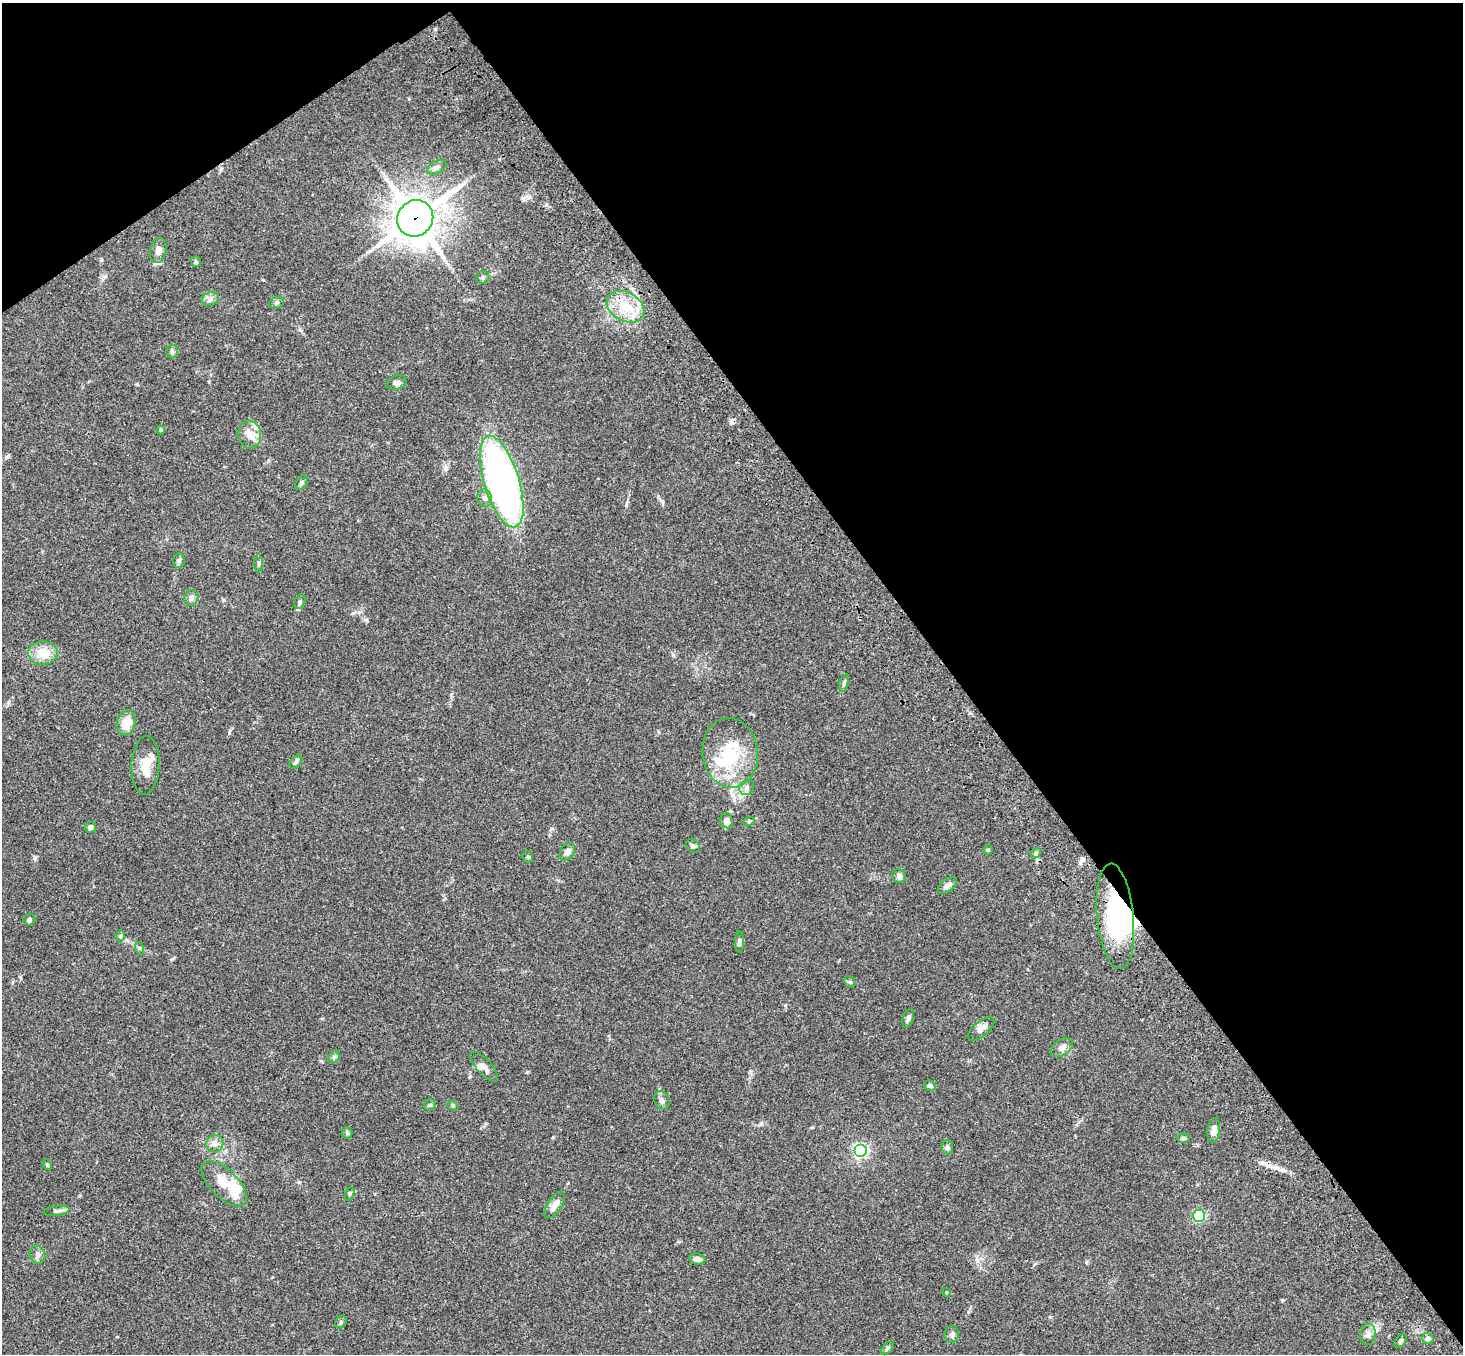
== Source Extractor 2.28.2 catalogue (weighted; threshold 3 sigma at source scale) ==
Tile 3 of 4 x 4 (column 3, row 1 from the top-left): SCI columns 3031-4491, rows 4429-5780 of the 6059 x 6016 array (HDU 1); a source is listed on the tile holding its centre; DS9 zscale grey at full resolution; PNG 1465 x 1356 px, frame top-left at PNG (2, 3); each listed source drawn as its Kron ellipse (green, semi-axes under 4 px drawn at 4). Shown black and unused: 38% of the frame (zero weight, under 3 of 4 exposures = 6% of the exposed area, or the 3 px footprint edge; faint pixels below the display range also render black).
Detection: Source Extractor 2.28.2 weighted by HDU 2 'WHT'; one run over the whole footprint, this tile lists its part. Background 0.0606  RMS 0.0057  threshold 0.0254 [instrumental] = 3 sigma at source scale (4.5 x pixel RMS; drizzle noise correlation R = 1.50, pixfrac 1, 0.05/0.05 arcsec/px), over >= 5 px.
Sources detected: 81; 5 inside a brighter object's white glare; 1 cosmic-ray / hot-pixel residue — neither listed nor drawn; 3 inside a brighter listed object's ellipse — not listed separately; the other 72 listed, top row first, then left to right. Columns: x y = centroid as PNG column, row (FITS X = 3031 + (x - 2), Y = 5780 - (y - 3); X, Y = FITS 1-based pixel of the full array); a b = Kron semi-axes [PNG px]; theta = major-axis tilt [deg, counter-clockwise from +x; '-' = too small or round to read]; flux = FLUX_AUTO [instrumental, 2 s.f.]
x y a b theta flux
437 167 10 6 27 2
415 218 19 17 50 1200
158 250 12 8 77 3.8
196 262 5 5 - 0.95
483 277 7 6 - 1.2
210 299 9 6 18 2
276 303 7 5 17 1.1
625 307 20 14 -30 15
172 352 7 6 - 1.1
396 383 10 7 14 2.1
161 430 4 4 - 0.63
250 435 14 11 -81 5.3
502 481 47 17 -73 270
301 483 8 5 59 1.3
485 498 9 7 -83 2.1
179 561 7 6 - 1.4
259 563 9 4 -90 1.1
191 598 8 7 - 2.1
300 602 7 5 64 1.1
43 653 15 11 3 9.8
844 683 9 4 72 1.1
126 723 12 9 78 8.6
730 753 35 27 -83 30
296 762 8 5 46 1.1
145 765 29 14 88 9.1
747 787 8 7 - 2
726 821 8 6 -76 3
749 821 6 3 20 0.59
90 827 6 5 - 1.7
693 846 8 6 -45 1.4
988 850 5 5 - 0.83
567 852 9 6 55 2.4
1036 853 5 4 - 0.94
528 857 5 5 - 1
899 876 7 6 - 1.9
947 885 11 6 38 2.2
1115 916 53 18 -84 60
29 920 6 5 - 1.1
120 936 6 4 89 0.75
739 942 11 4 -90 1.1
139 948 6 4 -71 0.82
850 982 6 5 - 0.83
908 1018 10 5 71 1.6
981 1029 16 7 39 3.1
1061 1048 12 8 33 2.9
334 1057 7 5 46 1.1
484 1067 19 7 -48 3.2
930 1086 6 5 - 1.3
662 1100 9 7 -66 1.9
430 1105 6 5 - 0.94
453 1106 6 3 -18 0.65
1214 1131 12 6 83 4
347 1133 5 5 - 0.83
1184 1138 6 5 - 1.1
215 1144 8 8 - 2.8
947 1147 7 6 - 1.3
860 1151 6 6 - 110
47 1165 5 4 - 0.71
224 1184 29 14 -45 11
350 1194 7 4 71 0.83
555 1205 15 7 56 4.1
57 1211 13 5 7 1.7
1199 1216 6 6 - 56
37 1255 9 7 -69 2.2
697 1259 8 5 -10 2.2
946 1292 4 3 - 0.44
341 1322 7 5 62 0.97
952 1334 8 7 - 1.5
1368 1334 11 7 82 2.5
1428 1338 5 5 - 2
1401 1341 8 5 58 1.3
887 1348 8 4 39 0.99
Overlapping masked pixels (flux is a lower limit): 2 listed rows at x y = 415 218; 1115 916
Unlisted compact peaks at least as high as the median listed source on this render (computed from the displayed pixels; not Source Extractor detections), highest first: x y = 673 655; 35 858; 137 384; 353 613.